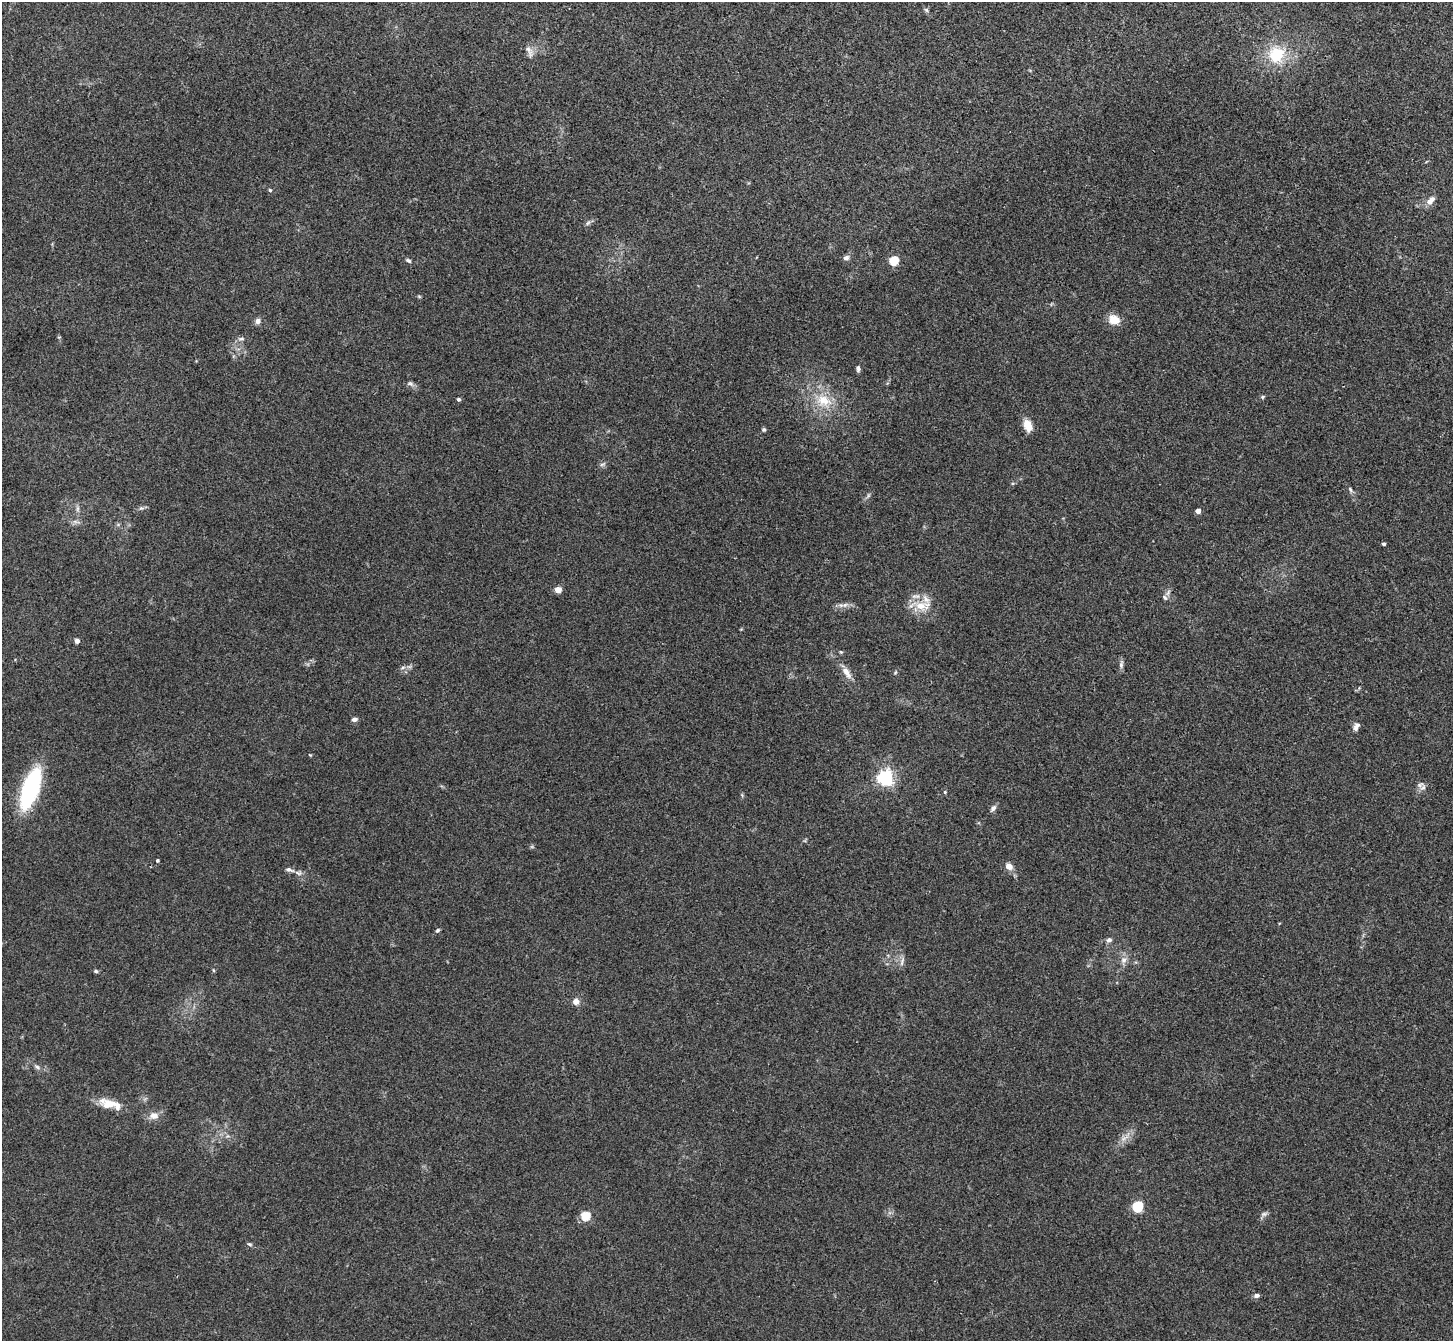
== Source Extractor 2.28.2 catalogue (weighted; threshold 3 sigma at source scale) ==
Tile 10 of 4 x 4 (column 2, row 3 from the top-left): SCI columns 1455-2905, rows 1495-2833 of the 5810 x 5804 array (HDU 1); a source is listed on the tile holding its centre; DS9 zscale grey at full resolution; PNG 1455 x 1343 px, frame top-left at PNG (2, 2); no overlay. Shown black and unused: <1% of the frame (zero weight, under 3 of 4 exposures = <1% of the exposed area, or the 3 px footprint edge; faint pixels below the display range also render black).
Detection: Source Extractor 2.28.2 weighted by HDU 2 'WHT'; one run over the whole footprint, this tile lists its part. Background 0.0283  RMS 0.0047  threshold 0.0213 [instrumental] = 3 sigma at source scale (4.5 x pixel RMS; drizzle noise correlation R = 1.50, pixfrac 1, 0.05/0.05 arcsec/px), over >= 5 px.
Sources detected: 64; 2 inside a brighter listed object's ellipse — not listed separately; the other 62 listed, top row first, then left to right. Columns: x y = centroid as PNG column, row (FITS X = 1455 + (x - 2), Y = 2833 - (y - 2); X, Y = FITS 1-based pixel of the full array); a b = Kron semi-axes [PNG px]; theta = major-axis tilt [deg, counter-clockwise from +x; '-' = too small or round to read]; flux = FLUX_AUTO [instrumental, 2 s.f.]
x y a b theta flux
926 10 6 5 - 0.84
529 51 18 6 -66 2.3
1277 55 20 19 - 18
270 190 4 4 - 0.6
1431 200 13 7 46 3.1
588 223 8 4 45 1
846 258 7 6 - 1.6
408 260 8 4 -29 0.87
894 260 5 5 - 26
419 296 6 3 -19 0.51
1114 320 12 9 -17 6.6
258 321 7 6 - 1.7
241 339 9 4 4 1
858 369 8 4 -90 1.1
410 384 10 6 -20 1.3
1262 397 6 4 39 0.69
458 399 5 4 - 0.76
824 400 23 15 -22 12
1028 425 13 8 -66 5.9
764 430 6 4 68 0.71
602 464 7 4 2 0.9
1350 490 7 4 -70 0.86
141 508 7 4 17 0.89
77 509 7 4 72 0.94
1198 511 4 4 - 3.7
1384 544 4 3 - 0.89
558 590 4 4 - 7.8
1165 598 8 5 -61 1.2
845 605 9 5 23 1.7
922 606 24 11 5 8.3
77 641 5 5 - 1.6
841 652 4 4 - 0.5
1121 665 9 5 82 1.4
403 667 6 4 19 0.86
846 672 18 7 -56 3.9
895 673 5 3 - 0.5
354 719 7 5 4 1.6
1356 726 11 6 62 2
310 755 5 3 - 0.39
885 778 6 6 - 150
1420 785 10 6 21 1.7
30 789 34 13 70 64
945 792 5 4 - 0.52
993 808 8 6 48 1.7
157 860 4 4 - 0.68
1009 866 9 7 -39 3.1
289 870 11 5 -16 1.8
438 930 5 5 - 0.85
1109 940 6 5 - 1.5
1124 960 9 8 - 2.2
902 962 14 4 75 1.4
213 970 5 3 - 0.44
96 971 6 4 -45 0.68
576 1001 7 6 - 2.7
37 1067 8 5 -28 1.2
111 1104 27 11 -12 8.7
154 1115 12 9 -4 3.7
1137 1206 5 5 - 43
1264 1214 8 6 20 1.3
586 1216 5 5 - 22
250 1244 7 4 -26 0.74
1256 1296 7 5 4 1.5